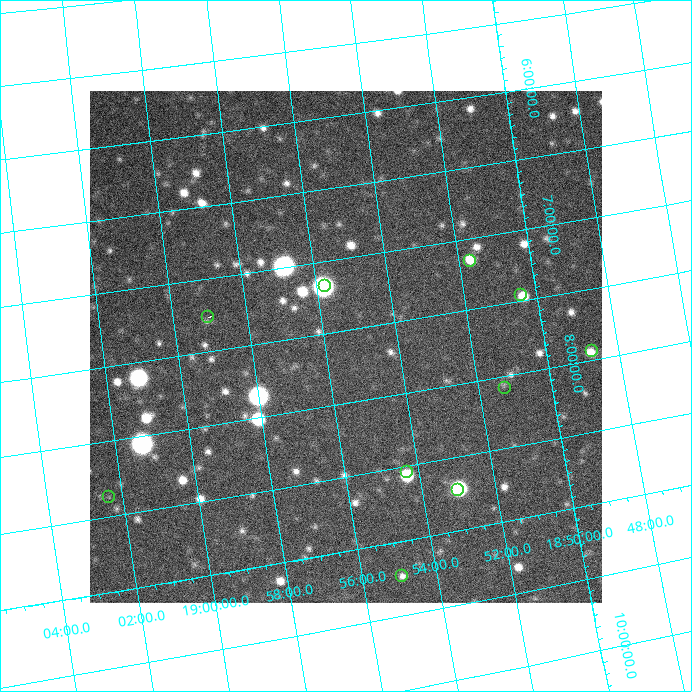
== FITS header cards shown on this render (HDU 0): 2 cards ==
NAXIS1  =                  512 / Axis length
NAXIS2  =                  512 / Axis length

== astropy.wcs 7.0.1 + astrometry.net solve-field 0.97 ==
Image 512 x 512 px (HDU 0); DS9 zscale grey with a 90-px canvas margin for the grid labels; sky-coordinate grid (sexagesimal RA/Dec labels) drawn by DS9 from the SOLVED WCS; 10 Tycho-2 reference stars matched to detected sources circled (green)
Header WCS: none
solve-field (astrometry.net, Tycho-2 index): SOLVED blind (the file carries no WCS)
Solved WCS: RA---TAN-SIP/DEC--TAN-SIP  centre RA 18:55:26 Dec +07:37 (283.86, +7.61 deg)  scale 24.5 x 25 arcsec/px (non-square pixels)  FOV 209.3' x 213.2'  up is -172 deg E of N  parity flipped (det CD > 0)
(file carries no celestial WCS; the grid is the blind solution)
Tycho-2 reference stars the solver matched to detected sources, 10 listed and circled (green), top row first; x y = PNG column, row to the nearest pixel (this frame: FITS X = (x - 90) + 1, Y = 512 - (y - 91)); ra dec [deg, ICRS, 3 dp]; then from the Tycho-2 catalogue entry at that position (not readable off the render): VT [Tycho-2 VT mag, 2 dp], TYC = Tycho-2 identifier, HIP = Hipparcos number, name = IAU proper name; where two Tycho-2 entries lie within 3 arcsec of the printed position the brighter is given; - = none
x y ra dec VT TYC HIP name
470 261 282.916 +7.156 8.45 460-646-1 92557 -
325 286 283.938 +7.176 6.79 461-371-1 92901 -
521 295 282.607 +7.458 7.03 460-13-1 92450 -
208 317 284.762 +7.261 8.35 461-155-1 - -
592 351 282.184 +7.936 8.12 1026-1831-1 92299 -
505 388 282.823 +8.082 8.50 1026-1587-1 - -
407 472 283.578 +8.543 8.30 1039-641-1 - -
458 490 283.259 +8.724 8.16 1026-1690-1 92675 -
109 497 285.590 +8.374 6.47 1040-1118-1 93488 -
402 576 283.730 +9.235 8.15 1039-224-1 - -